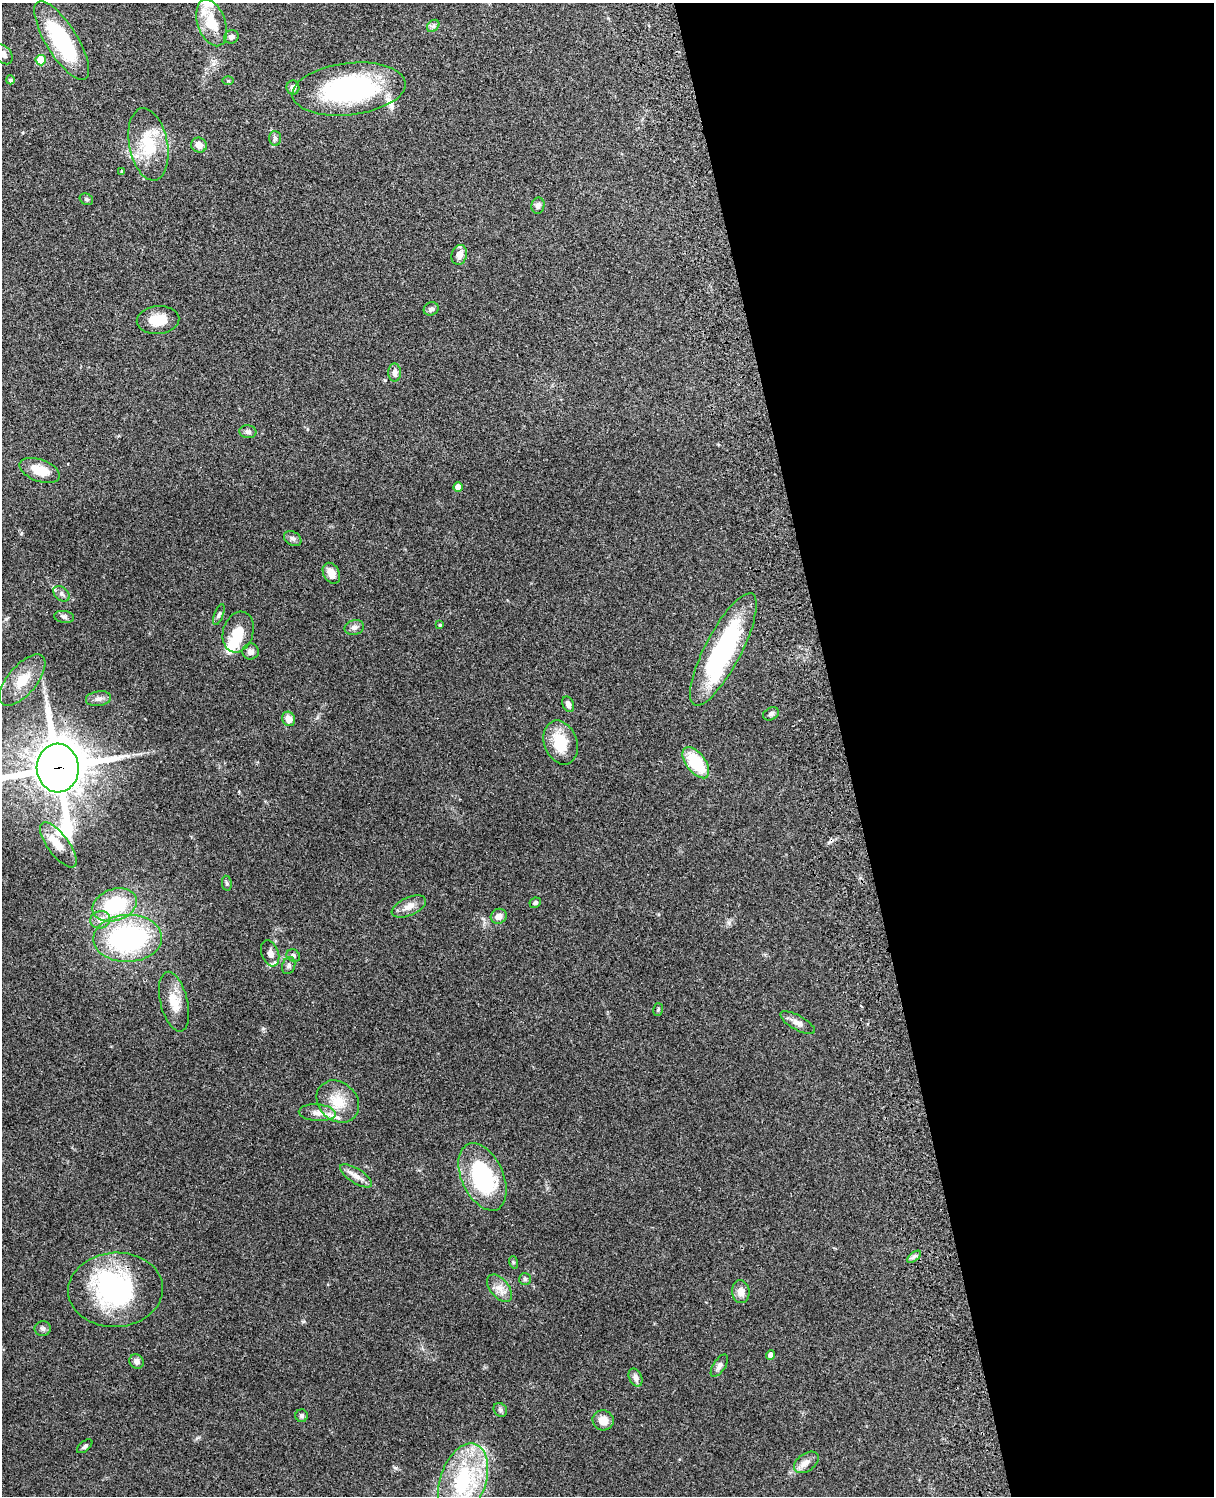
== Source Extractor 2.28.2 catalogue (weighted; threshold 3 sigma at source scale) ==
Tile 8 of 4 x 3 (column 4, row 2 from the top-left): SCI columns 3754-4965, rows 1659-3152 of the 5085 x 4924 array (HDU 1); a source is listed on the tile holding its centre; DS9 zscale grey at full resolution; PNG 1216 x 1498 px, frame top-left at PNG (2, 3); each listed source drawn as its Kron ellipse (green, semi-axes under 4 px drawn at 4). Shown black and unused: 31% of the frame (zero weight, under 3 of 4 exposures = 6% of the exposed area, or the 3 px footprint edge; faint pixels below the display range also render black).
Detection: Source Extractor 2.28.2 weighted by HDU 2 'WHT'; one run over the whole footprint, this tile lists its part. Background 0.104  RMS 0.0065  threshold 0.0294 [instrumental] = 3 sigma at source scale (4.5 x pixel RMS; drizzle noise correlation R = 1.50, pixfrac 1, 0.05/0.05 arcsec/px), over >= 5 px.
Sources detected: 87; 5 inside a brighter object's white glare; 1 cosmic-ray / hot-pixel residue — neither listed nor drawn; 5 inside a brighter listed object's ellipse — not listed separately; the other 76 listed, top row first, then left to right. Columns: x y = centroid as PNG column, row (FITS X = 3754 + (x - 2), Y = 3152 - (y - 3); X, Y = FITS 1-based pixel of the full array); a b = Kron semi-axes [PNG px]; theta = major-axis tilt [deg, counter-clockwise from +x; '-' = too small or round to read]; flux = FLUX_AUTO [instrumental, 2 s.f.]
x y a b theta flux
212 23 24 14 -71 18
433 26 7 5 44 1.6
231 37 7 6 - 2.3
62 40 45 15 -58 55
4 54 11 7 -51 3.6
41 60 5 5 - 17
10 80 4 4 - 1.3
228 81 6 4 0 0.73
293 88 7 6 - 2.7
349 89 57 26 7 110
275 138 7 6 - 1.6
148 144 36 19 -79 27
199 145 8 7 - 3.9
121 171 3 3 - 1.2
86 199 7 5 -30 1.2
538 206 8 6 79 2.5
459 255 10 7 74 4.5
431 309 7 6 - 1.9
158 320 21 14 5 12
395 373 9 6 -90 3.5
248 432 8 6 -6 2.2
40 470 21 11 -20 12
458 487 5 4 - 5.6
293 539 9 6 -31 2.1
331 573 11 8 -62 5.9
61 594 9 6 -41 2.1
219 615 11 4 70 1.5
64 617 10 6 -8 1.8
440 625 4 3 - 0.87
354 627 10 7 13 2.4
238 632 21 15 74 12
723 649 63 18 62 86
251 651 8 8 - 2.8
22 680 31 14 50 15
98 699 13 7 8 2.9
568 704 8 5 -68 2.5
771 714 8 6 27 1.5
289 719 7 6 - 5.8
561 743 23 16 -70 19
696 763 18 9 -53 30
58 768 24 21 -88 3200
58 845 27 10 -53 8.7
227 883 7 4 -81 1.1
535 903 6 5 - 1.1
115 905 23 16 18 40
409 907 18 9 24 5.6
499 916 8 7 - 3.4
100 920 10 8 16 4.3
128 938 34 23 2 120
270 953 13 8 -70 3.6
293 956 7 6 - 1.5
289 966 9 6 69 1.8
174 1002 30 13 -76 13
658 1010 6 5 - 1.1
798 1023 19 7 -30 4.3
338 1102 23 19 -44 16
317 1113 18 8 -4 5.5
356 1176 18 7 -33 4.6
482 1177 36 21 -65 63
914 1257 8 4 37 1.6
513 1262 6 4 -72 0.84
525 1279 6 6 - 1.2
499 1288 16 9 -51 5.8
116 1290 47 37 3 91
741 1292 11 9 -83 5.1
43 1328 8 7 - 1.9
771 1355 5 4 - 3.6
136 1361 7 7 - 2.8
719 1366 13 6 56 2.7
636 1378 9 6 -64 3.2
500 1410 7 6 - 1.5
301 1416 6 6 - 1.4
603 1420 10 10 - 6.7
85 1446 9 5 40 1.6
806 1462 14 9 36 4.2
463 1481 39 22 71 58
Overlapping masked pixels (flux is a lower limit): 1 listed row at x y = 58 768
Isophote crosses this tile's border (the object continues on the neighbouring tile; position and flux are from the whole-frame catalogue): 2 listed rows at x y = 4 54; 58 768
Unlisted compact peaks at least as high as the median listed source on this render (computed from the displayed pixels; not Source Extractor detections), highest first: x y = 729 923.